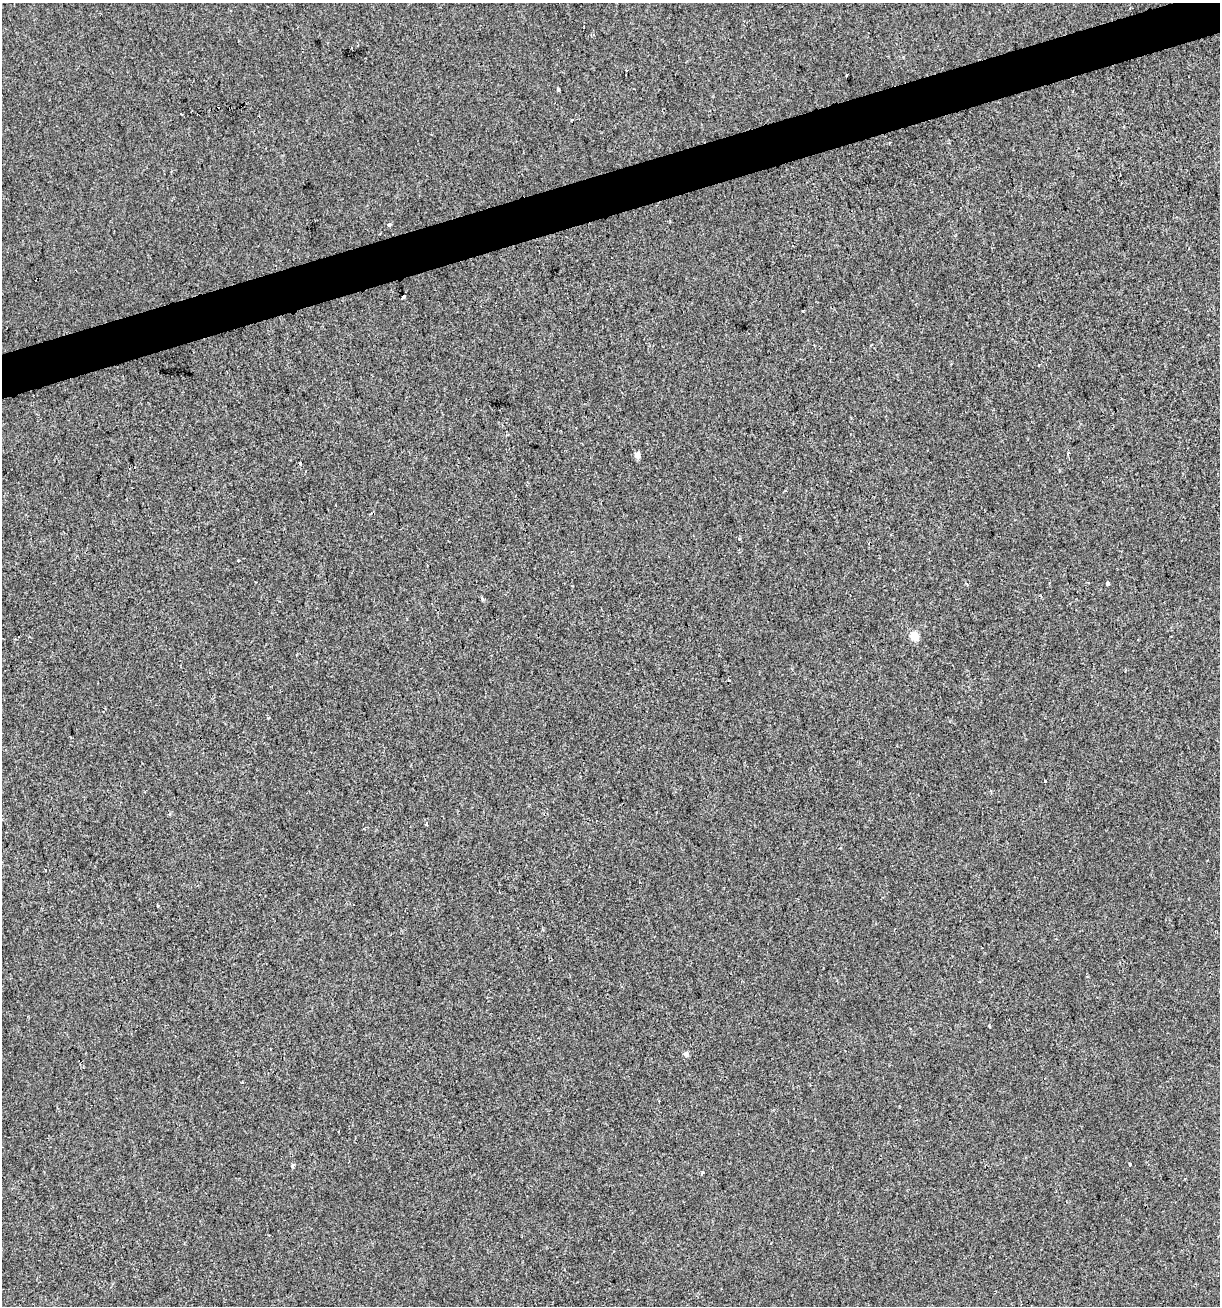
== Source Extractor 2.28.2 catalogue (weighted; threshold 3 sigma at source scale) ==
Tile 10 of 4 x 4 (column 2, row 3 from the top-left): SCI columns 1269-2486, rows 1305-2608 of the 5022 x 5216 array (HDU 1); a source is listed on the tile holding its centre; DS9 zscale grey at full resolution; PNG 1222 x 1308 px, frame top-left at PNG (2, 3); no overlay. Shown black and unused: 3% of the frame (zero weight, under 2 of 3 exposures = <1% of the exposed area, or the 3 px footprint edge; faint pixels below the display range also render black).
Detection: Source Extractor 2.28.2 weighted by HDU 2 'WHT'; one run over the whole footprint, this tile lists its part. Background 5.62e-04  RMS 0.0042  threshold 0.0189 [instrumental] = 3 sigma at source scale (4.5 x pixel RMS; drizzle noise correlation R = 1.50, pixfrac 1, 0.0396/0.0396 arcsec/px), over >= 5 px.
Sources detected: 24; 6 cosmic-ray / hot-pixel residue — not listed; the other 18 listed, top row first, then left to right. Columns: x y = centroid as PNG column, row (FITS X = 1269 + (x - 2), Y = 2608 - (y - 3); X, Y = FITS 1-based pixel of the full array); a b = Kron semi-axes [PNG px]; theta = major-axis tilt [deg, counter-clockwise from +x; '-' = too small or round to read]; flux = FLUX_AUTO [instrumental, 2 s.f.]
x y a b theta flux
627 70 2 2 - 0.42
847 75 3 3 - 0.63
559 90 4 3 - 0.56
181 113 3 2 - 0.74
572 120 3 2 - 0.59
388 224 4 3 - 1.9
403 297 4 3 - 4.5
637 455 5 4 - 3.2
238 561 3 2 - 0.53
1107 583 4 3 - 1.3
482 598 4 3 - 0.87
914 636 5 5 - 14
426 824 3 3 - 0.57
45 870 3 3 - 0.69
686 1054 5 4 - 2
1130 1164 3 3 - 3
293 1165 7 4 63 0.66
702 1172 5 3 - 0.46
Unlisted compact peaks at least as high as the median listed source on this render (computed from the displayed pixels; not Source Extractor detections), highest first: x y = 1045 781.